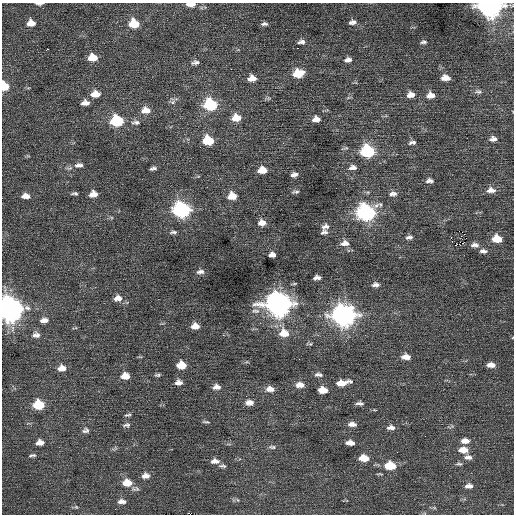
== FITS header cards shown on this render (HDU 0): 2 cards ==
NAXIS1  =                  512 / Axis length
NAXIS2  =                  512 / Axis length

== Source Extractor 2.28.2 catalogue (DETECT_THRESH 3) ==
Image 512 x 512 px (HDU 0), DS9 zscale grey, 1 PNG px = 1 image px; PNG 516 x 516 px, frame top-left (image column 1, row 512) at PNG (2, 3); no overlay
Background 0.185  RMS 0.89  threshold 2.67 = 3 sigma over >= 5 px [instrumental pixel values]
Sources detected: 115; all 115 listed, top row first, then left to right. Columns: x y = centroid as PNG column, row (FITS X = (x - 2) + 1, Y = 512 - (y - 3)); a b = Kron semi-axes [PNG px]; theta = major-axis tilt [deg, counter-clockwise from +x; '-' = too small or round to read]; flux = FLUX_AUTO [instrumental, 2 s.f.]
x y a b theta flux
39 4 8 3 0 140
191 4 10 5 1 550
489 6 11 7 -1 36000
352 22 9 6 11 240
31 23 9 7 2 510
134 24 10 8 -6 1400
264 24 9 5 1 160
301 42 9 6 8 230
424 42 8 4 4 130
297 48 2 2 - 280
47 49 3 2 - 480
92 57 9 7 -1 860
348 60 9 6 11 260
195 62 10 6 9 200
298 73 10 7 12 1400
252 78 8 6 1 510
445 78 9 6 -4 410
4 86 8 6 -65 1300
478 92 11 6 -8 190
95 94 10 7 5 680
411 95 9 7 7 410
430 95 9 8 - 420
268 98 6 4 -72 81
172 101 12 8 -71 210
85 103 9 6 4 350
210 105 9 8 - 4300
145 110 11 8 2 570
236 118 9 7 3 790
316 119 8 6 4 380
116 121 9 7 -1 3600
136 122 13 6 1 250
493 139 9 6 4 270
208 141 9 7 -4 2000
412 142 9 5 8 170
367 151 9 8 - 5800
79 165 14 8 8 340
353 167 10 7 8 260
153 168 7 3 14 150
262 170 8 6 6 690
294 174 7 4 11 220
430 181 9 6 3 210
491 190 12 7 0 440
295 192 10 4 2 120
75 193 8 4 2 120
93 194 8 6 15 460
393 194 10 7 -1 270
25 196 10 6 0 390
232 196 9 7 5 820
181 210 10 8 -7 12000
366 212 10 9 - 15000
262 223 9 7 2 420
325 226 10 7 23 260
173 232 10 4 6 140
324 232 8 5 14 180
409 237 10 6 7 190
451 237 2 2 - 130
497 239 9 7 -7 980
345 243 11 7 4 370
475 245 10 6 -4 280
483 251 10 6 -5 200
272 255 6 5 - 270
200 272 10 5 8 230
317 278 7 4 10 240
376 285 10 6 1 230
118 298 11 8 7 420
278 304 12 9 -7 50000
9 309 10 10 - 49000
343 315 11 9 -7 33000
44 320 10 6 5 320
19 325 4 4 - 130
195 326 8 6 0 480
284 333 11 9 -7 890
36 335 11 7 3 300
310 344 6 5 - 90
406 357 10 6 -2 450
181 365 8 7 - 880
491 365 9 5 -1 370
62 368 10 7 6 460
158 375 8 4 5 110
317 375 6 6 - 140
320 375 7 6 - 140
125 376 9 7 4 650
178 382 9 7 9 290
343 383 17 7 10 730
300 385 11 7 -1 430
216 387 10 7 1 310
270 389 11 7 -7 400
323 390 8 6 -5 720
249 402 11 7 0 360
360 403 9 5 -4 200
39 405 8 7 - 2100
128 415 9 4 8 110
206 422 11 3 -5 100
352 424 10 6 -2 310
126 425 10 5 5 160
391 427 10 6 -1 280
86 430 9 7 10 190
465 441 10 6 -1 420
40 442 9 7 7 370
350 443 9 5 -5 370
272 447 11 5 -4 170
115 448 9 4 33 110
463 450 10 6 0 640
32 455 10 4 5 110
468 457 10 6 -4 270
364 458 9 6 -4 880
215 461 10 6 -3 310
459 464 8 4 -5 110
222 466 10 5 -5 140
390 466 10 7 -3 1600
146 476 9 7 4 340
127 483 12 8 -1 830
469 486 9 6 4 270
121 501 11 6 -2 270
76 507 7 4 -44 97
At the frame edge (FLAGS 8, measured only in part): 5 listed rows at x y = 39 4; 191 4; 489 6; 4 86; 9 309